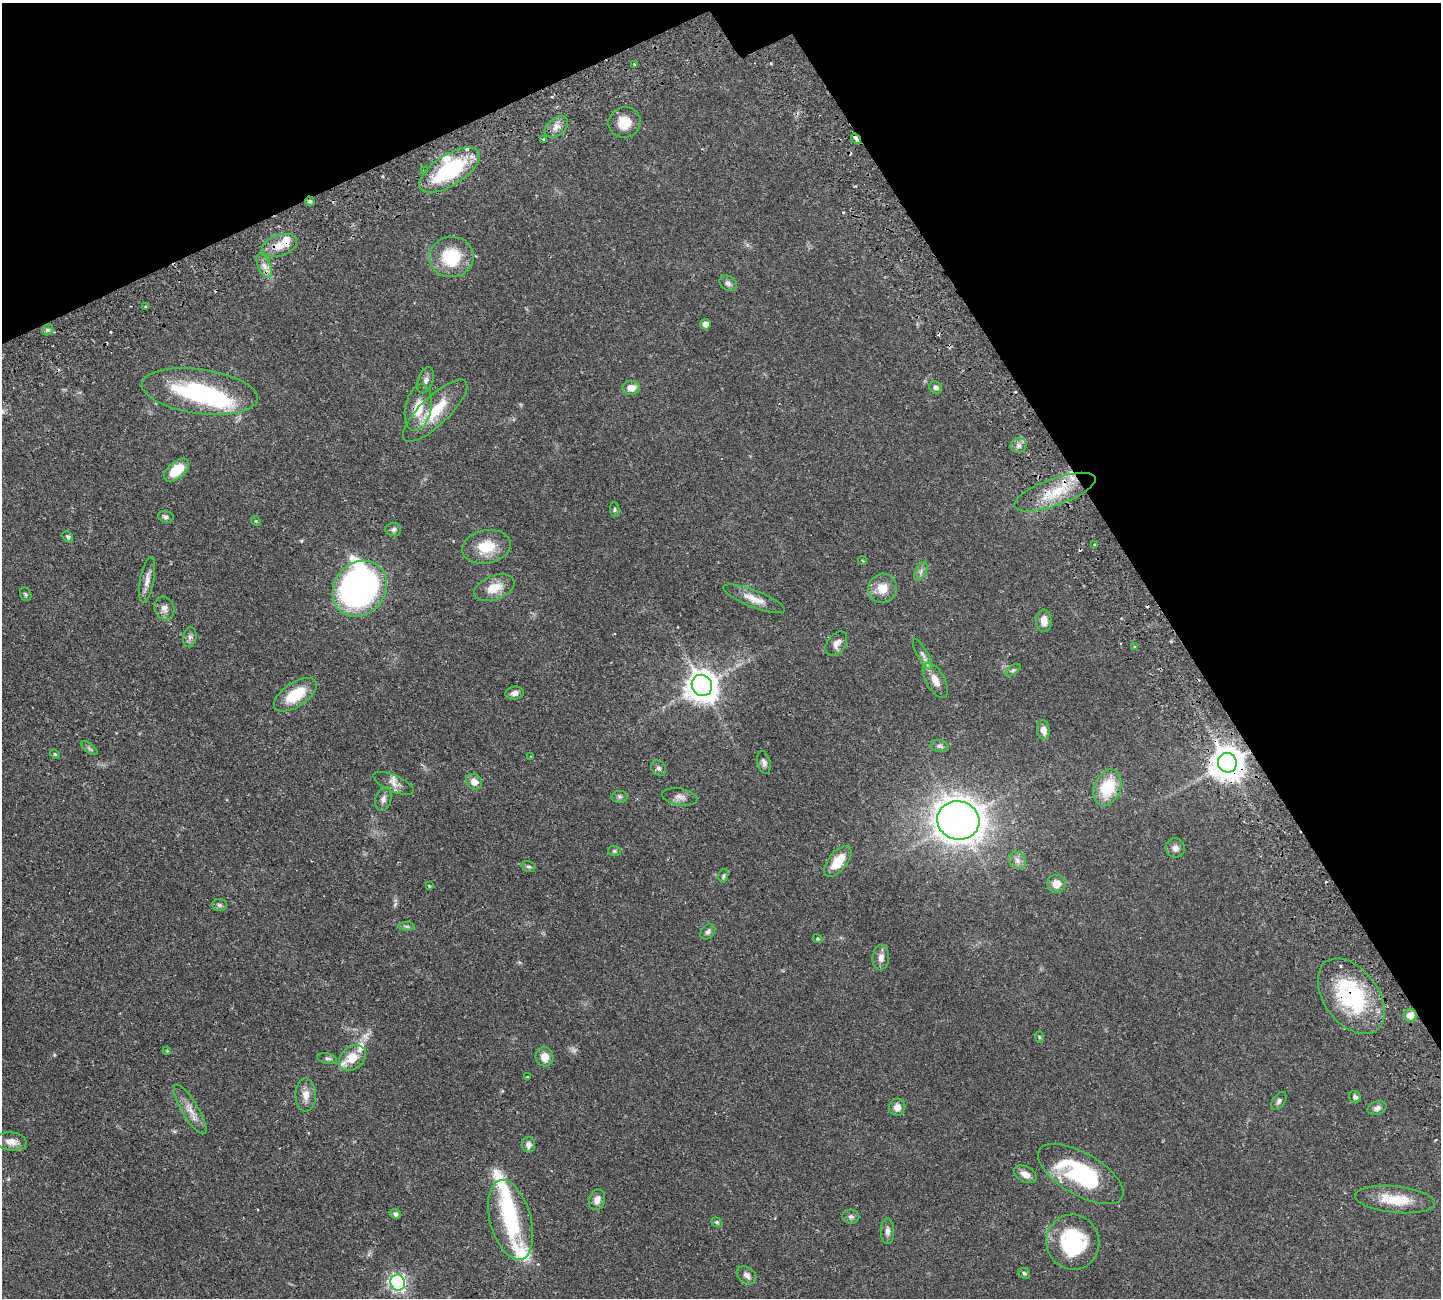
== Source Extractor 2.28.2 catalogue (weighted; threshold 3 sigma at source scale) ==
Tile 3 of 4 x 4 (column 3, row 1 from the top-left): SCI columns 3110-4548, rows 4232-5527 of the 6326 x 6317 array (HDU 1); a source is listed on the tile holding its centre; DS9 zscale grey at full resolution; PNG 1443 x 1300 px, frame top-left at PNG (2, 3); each listed source drawn as its Kron ellipse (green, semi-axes under 4 px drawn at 4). Shown black and unused: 26% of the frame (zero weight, under 2 of 3 exposures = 12% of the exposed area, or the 3 px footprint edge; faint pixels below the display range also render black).
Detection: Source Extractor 2.28.2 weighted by HDU 2 'WHT'; one run over the whole footprint, this tile lists its part. Background 0.0542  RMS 0.0052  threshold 0.0233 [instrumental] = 3 sigma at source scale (4.5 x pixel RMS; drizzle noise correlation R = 1.50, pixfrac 1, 0.05/0.05 arcsec/px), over >= 5 px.
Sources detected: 129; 1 too faint to see at this stretch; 3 inside a brighter object's white glare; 9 cosmic-ray / hot-pixel residue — neither listed nor drawn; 9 inside a brighter listed object's ellipse — not listed separately; the other 107 listed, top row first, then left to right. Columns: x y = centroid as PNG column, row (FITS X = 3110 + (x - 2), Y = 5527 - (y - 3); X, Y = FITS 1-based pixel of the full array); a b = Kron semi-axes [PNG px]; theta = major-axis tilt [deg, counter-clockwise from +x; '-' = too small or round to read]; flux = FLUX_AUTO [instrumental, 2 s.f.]
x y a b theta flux
634 65 3 3 - 0.93
625 122 16 15 - 8.4
556 127 13 8 38 3.1
856 139 6 3 -55 3
544 140 4 3 - 0.9
449 170 35 15 32 41
425 171 4 3 - 1.1
310 201 5 4 - 0.9
279 246 18 10 19 7
451 257 22 20 5 23
264 266 13 6 -67 2.9
728 283 9 7 -33 1.7
146 307 3 3 - 0.61
705 324 5 5 - 3
48 330 6 5 - 0.93
426 380 13 7 71 2.3
936 387 6 5 - 1.7
631 388 9 7 4 4.3
200 391 58 22 -8 56
418 408 24 13 78 11
435 411 42 14 44 18
1018 445 8 7 - 1.9
177 470 15 8 41 13
1055 492 43 13 20 17
615 510 7 5 -87 0.84
166 517 8 6 -12 1.4
256 521 5 4 - 0.65
393 529 8 6 5 1.4
68 537 6 4 -49 0.93
1095 544 3 3 - 0.95
486 547 24 16 10 13
862 561 5 3 - 0.5
921 571 10 5 64 1.6
147 580 23 7 79 3.7
494 588 21 12 21 8.2
882 588 14 14 - 7.4
360 589 30 25 52 200
26 594 7 5 -65 0.78
754 599 33 8 -21 5.9
164 608 12 10 -70 2.9
1044 621 11 8 -88 4.1
190 637 10 6 80 1.7
836 644 13 9 54 3.3
1135 647 3 3 - 1.6
923 654 17 5 -60 2.1
1013 670 9 4 35 0.97
935 680 19 9 -61 5.2
702 685 11 10 - 680
515 693 9 6 11 2.2
295 695 24 12 34 16
1043 730 9 6 -82 3.1
940 746 9 6 -12 1.2
89 748 9 4 -36 0.97
55 754 5 3 - 0.52
531 756 3 2 - 0.33
764 762 12 6 -76 1.6
1227 763 10 9 - 1000
659 768 8 6 -47 1.2
474 782 8 7 - 3.9
393 783 21 8 -23 3.5
1107 788 19 13 68 20
620 797 8 6 0 1.1
680 797 18 8 -9 2.8
383 799 12 8 75 2.2
958 820 21 19 -15 700
1175 848 10 9 - 2.5
614 851 6 5 - 0.78
1017 860 9 8 - 2.3
838 861 19 9 51 11
529 866 7 5 -14 0.88
723 876 7 4 74 0.81
1056 884 9 9 - 5
429 886 3 3 - 1
219 905 8 6 -2 1.2
406 926 8 4 0 0.93
708 932 9 6 47 1.6
818 938 5 4 - 0.6
881 958 13 8 87 3
1351 996 43 27 -54 49
1410 1015 7 6 - 4.5
1039 1037 5 3 - 0.51
167 1051 4 3 - 0.42
544 1057 10 9 - 4.5
353 1058 15 11 38 8.6
327 1059 10 5 -11 1.2
527 1077 3 3 - 0.76
306 1095 16 10 -89 4.5
1355 1097 6 5 - 1.2
1279 1101 10 6 54 1.4
897 1107 9 8 - 3.7
1377 1108 10 6 22 1.8
190 1109 28 8 -59 5.5
11 1141 15 9 -7 4.8
528 1145 8 6 -82 2.1
1025 1174 12 7 -28 3.4
1081 1174 48 21 -30 47
1395 1199 40 13 -6 14
597 1200 10 7 69 3.3
395 1214 5 5 - 1.2
851 1217 8 7 - 1.4
511 1220 41 20 -75 34
717 1222 6 4 -21 0.68
887 1231 13 6 -89 2.2
1073 1242 27 26 - 37
1024 1273 6 5 - 0.86
747 1275 11 8 -38 2.3
398 1283 8 7 - 130
Overlapping masked pixels (flux is a lower limit): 8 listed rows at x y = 856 139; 449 170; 310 201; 279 246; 418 408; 1055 492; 1227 763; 1351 996